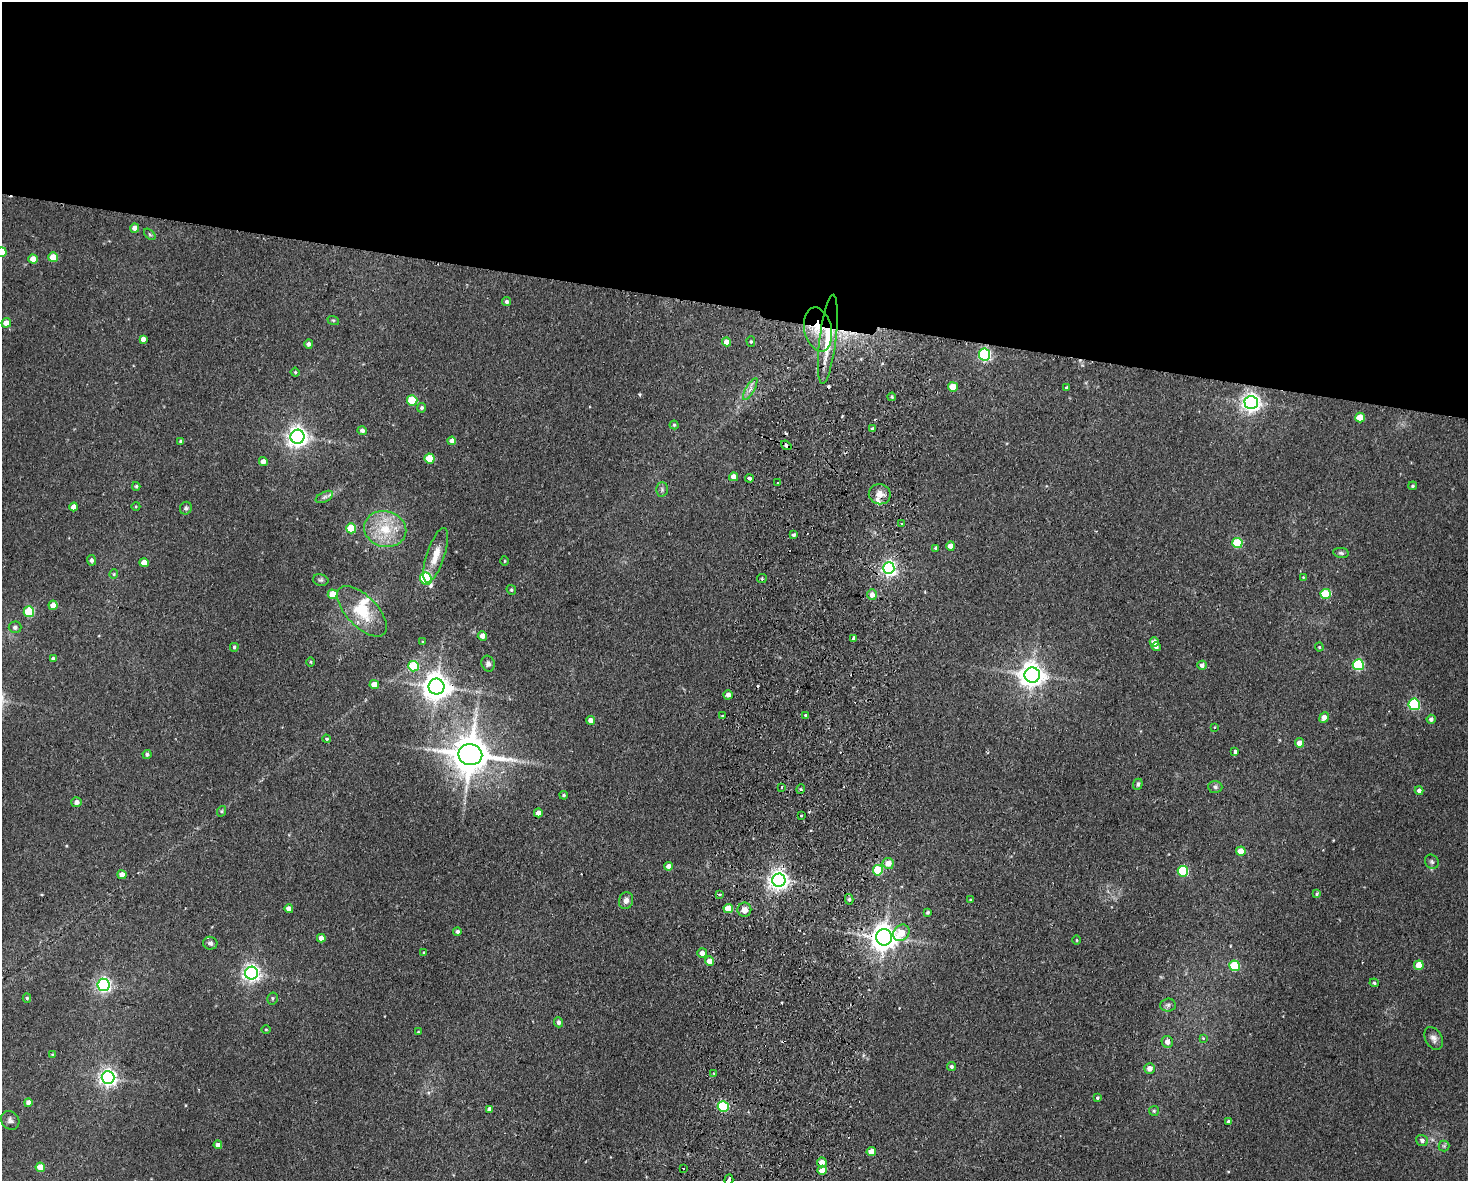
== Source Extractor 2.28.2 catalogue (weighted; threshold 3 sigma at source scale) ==
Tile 2 of 3 x 4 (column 2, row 1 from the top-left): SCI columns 1750-3215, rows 3548-4726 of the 4852 x 4736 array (HDU 1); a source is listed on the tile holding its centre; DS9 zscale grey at full resolution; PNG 1470 x 1183 px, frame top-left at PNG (2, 2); each listed source drawn as its Kron ellipse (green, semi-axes under 4 px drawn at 4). Shown black and unused: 26% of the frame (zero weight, under 2 of 3 exposures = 3% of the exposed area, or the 3 px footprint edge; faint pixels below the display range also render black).
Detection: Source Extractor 2.28.2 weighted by HDU 2 'WHT'; one run over the whole footprint, this tile lists its part. Background 0.143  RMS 0.0074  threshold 0.0332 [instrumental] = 3 sigma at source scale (4.5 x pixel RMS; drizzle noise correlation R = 1.50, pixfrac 1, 0.05/0.05 arcsec/px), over >= 5 px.
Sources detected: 179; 6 cosmic-ray / hot-pixel residue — neither listed nor drawn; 3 inside a brighter listed object's ellipse — not listed separately; the other 170 listed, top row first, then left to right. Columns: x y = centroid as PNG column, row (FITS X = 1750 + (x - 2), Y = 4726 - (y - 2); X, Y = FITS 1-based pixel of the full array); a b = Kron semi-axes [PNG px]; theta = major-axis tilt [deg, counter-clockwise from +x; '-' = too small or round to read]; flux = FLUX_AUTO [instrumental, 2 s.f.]
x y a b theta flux
135 228 4 4 - 5.1
150 234 7 4 -44 1.1
2 252 5 5 - 19
53 257 5 5 - 15
33 259 5 4 - 7.2
506 302 5 4 - 1.5
333 320 6 3 -18 0.83
6 323 5 4 - 7.3
818 329 22 13 -78 18
143 339 4 4 - 3.7
828 339 45 8 83 24
726 342 4 4 - 6.1
751 342 5 4 - 0.98
309 344 5 4 - 2.3
984 354 6 5 - 110
295 372 4 4 - 0.92
953 387 5 5 - 13
1067 388 3 3 - 1.4
750 389 12 4 60 3.1
892 397 4 3 - 0.95
412 400 5 5 - 30
1251 403 6 6 - 370
422 408 4 4 - 1.5
1360 418 5 5 - 11
674 425 4 4 - 0.93
872 429 3 3 - 1.1
362 430 5 4 - 2.2
298 437 7 7 - 440
180 441 4 3 - 0.97
452 441 4 4 - 4.8
786 445 5 3 - 2.8
430 458 5 5 - 16
263 461 4 4 - 4
734 477 4 4 - 4.7
749 478 4 3 - 4.9
777 483 2 2 - 0.91
136 486 4 3 - 1
1413 486 4 3 - 0.92
662 489 7 5 -89 1.6
880 494 11 10 - 5.4
324 497 9 5 27 2.2
136 506 4 3 - 0.71
74 507 4 4 - 5.1
186 508 6 6 - 1.6
901 524 3 2 - 1.2
351 528 5 5 - 25
385 529 21 18 -15 23
793 535 4 3 - 1.3
1237 543 5 5 - 42
951 546 4 4 - 5.8
936 548 3 3 - 1.2
1341 553 8 5 -10 1.4
436 555 28 9 72 11
91 560 5 4 - 2
505 561 5 3 - 0.64
144 563 4 4 - 7.3
889 568 6 6 - 210
114 574 4 4 - 0.88
1303 577 4 2 - 0.48
426 579 6 5 - 67
762 579 5 4 - 0.99
321 580 8 5 -13 1.6
511 590 5 4 - 1.1
333 594 5 5 - 15
1326 594 5 5 - 30
872 595 5 5 - 5.1
53 605 5 4 - 8.1
362 611 32 15 -46 24
29 612 5 5 - 42
15 627 6 6 - 2.2
482 636 4 4 - 4.6
854 638 4 3 - 1.8
423 642 3 3 - 0.78
1154 642 4 4 - 4.5
234 647 4 4 - 1.3
1156 647 4 4 - 2
1319 647 4 4 - 0.77
53 659 4 3 - 1.8
311 662 4 3 - 0.75
488 664 8 6 -72 2.2
1202 665 4 4 - 2.5
1358 665 5 5 - 66
413 666 5 5 - 29
1032 675 8 7 - 730
374 685 4 4 - 8.4
436 687 8 8 - 950
728 695 5 4 - 3.6
1414 704 5 5 - 73
806 715 3 3 - 2.7
722 716 3 2 - 0.72
1324 717 5 4 - 4.7
1431 719 4 4 - 1.9
590 720 4 4 - 4.1
1215 727 3 2 - 0.49
327 739 4 3 - 1.2
1299 743 5 4 - 6.3
1235 752 4 3 - 3.2
147 754 4 4 - 1.8
470 755 12 10 -11 2400
1138 784 6 4 67 1.8
782 787 3 2 - 1.6
1215 787 7 6 - 1.9
801 789 5 3 - 0.82
1419 791 4 4 - 2.3
564 795 4 3 - 0.99
77 802 5 5 - 3.4
222 811 5 3 - 0.8
538 813 4 4 - 5.2
801 816 3 2 - 1.2
1241 851 5 4 - 7.7
1432 862 7 6 - 1.7
888 863 5 5 - 7.7
669 866 4 4 - 4.1
878 870 5 5 - 33
1183 871 5 5 - 54
122 875 4 4 - 6
779 880 6 6 - 430
720 894 3 3 - 1.3
1317 894 4 3 - 0.93
849 899 5 4 - 1.5
626 900 8 7 - 3.6
971 900 3 2 - 1
289 909 4 4 - 4.4
728 909 5 4 - 12
744 910 7 7 - 5.5
928 912 4 3 - 1.1
457 931 4 4 - 1.9
901 933 9 7 50 16
884 937 8 7 - 850
321 938 4 4 - 4.4
1077 940 4 3 - 0.65
210 943 7 6 - 2.1
424 952 3 3 - 0.73
702 953 5 5 - 4.4
709 961 4 4 - 6.8
1419 965 5 4 - 11
1234 966 5 5 - 39
252 973 6 6 - 290
1374 983 5 4 - 0.93
103 985 6 6 - 180
27 998 4 4 - 0.98
272 998 6 5 - 1.3
1168 1005 8 6 3 2.1
559 1022 5 4 - 2.4
266 1029 5 3 - 0.68
418 1032 3 3 - 0.54
1203 1038 4 4 - 0.63
1434 1038 12 8 -60 3.7
1167 1042 6 5 - 4.3
52 1054 4 3 - 0.61
951 1067 4 4 - 1.6
1150 1068 5 5 - 4.6
714 1073 3 2 - 0.76
108 1078 6 6 - 280
1098 1098 4 3 - 1
28 1103 4 4 - 4.5
723 1106 5 5 - 62
490 1109 4 4 - 3.4
1154 1111 5 5 - 1
10 1120 10 8 -52 2.6
1229 1121 3 3 - 1.5
1422 1140 6 5 - 2.3
218 1145 4 4 - 2.9
1444 1146 5 5 - 1.3
871 1152 4 4 - 8.7
822 1162 5 5 - 5.4
40 1167 5 4 - 10
683 1168 2 2 - 0.61
822 1170 4 4 - 7
729 1180 5 3 - 4.2
Overlapping masked pixels (flux is a lower limit): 5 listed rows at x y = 818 329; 828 339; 786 445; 436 687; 884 937
Isophote crosses this tile's border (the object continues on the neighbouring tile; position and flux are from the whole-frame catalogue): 2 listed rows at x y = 2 252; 729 1180